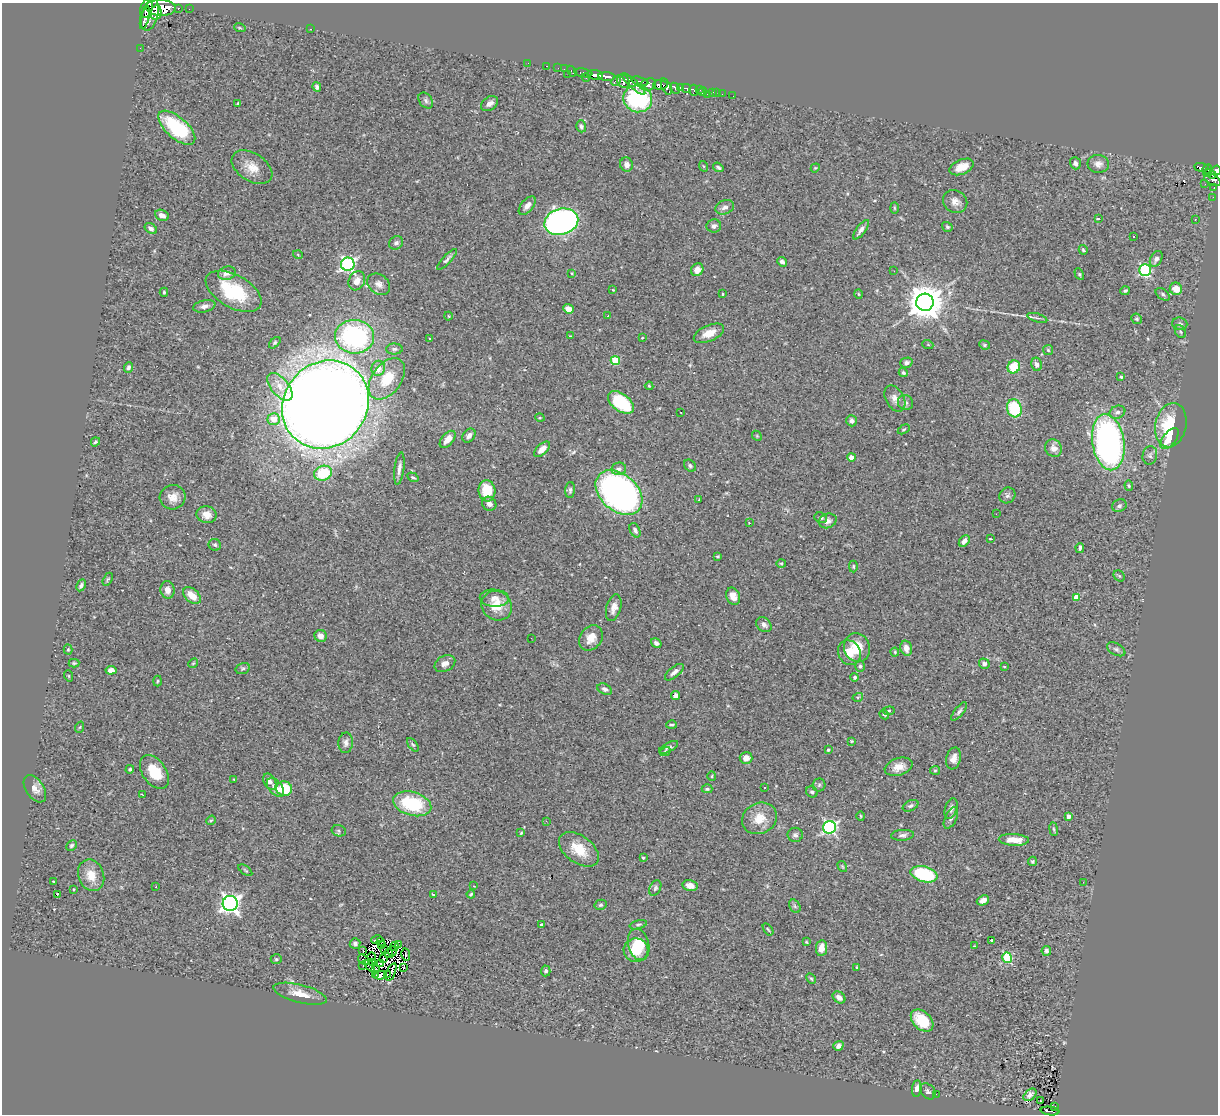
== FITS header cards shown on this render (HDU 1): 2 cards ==
NAXIS1  =                 1216
NAXIS2  =                 1112

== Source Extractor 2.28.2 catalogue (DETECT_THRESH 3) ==
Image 1216 x 1112 px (HDU 1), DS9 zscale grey, 1 PNG px = 1 image px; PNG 1220 x 1116 px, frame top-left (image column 1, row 1112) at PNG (2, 3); each listed source drawn as its Kron ellipse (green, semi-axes under 4 px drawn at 4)
Background 0.607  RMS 0.047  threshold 0.141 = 3 sigma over >= 5 px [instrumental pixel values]
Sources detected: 341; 12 with non-positive FLUX_AUTO (blend fragments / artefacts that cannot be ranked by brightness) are neither listed nor drawn; the other 329 listed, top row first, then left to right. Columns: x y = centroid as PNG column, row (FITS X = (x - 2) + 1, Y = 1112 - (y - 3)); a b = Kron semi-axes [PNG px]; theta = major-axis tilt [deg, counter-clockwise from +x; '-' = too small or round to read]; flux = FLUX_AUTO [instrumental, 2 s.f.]
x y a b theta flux
146 8 10 6 70 820
161 8 15 8 -2 2400
178 8 3 3 - 45
189 9 2 2 - 4.4
156 12 7 5 78 860
150 15 16 8 74 830
145 18 12 4 75 280
240 28 6 3 -18 3.5
310 29 3 2 - 46
140 48 2 2 - 5.9
528 63 3 2 - 3.3
547 66 3 2 - 12
558 68 2 2 - 6.4
564 69 2 2 - 13
572 71 6 2 -57 11
583 73 9 3 -9 49
568 74 3 2 - 18
595 75 8 4 -7 580
586 77 4 3 - 8
607 77 8 4 -4 1000
616 81 5 4 - 180
623 81 7 6 - 420
640 81 8 3 -14 240
633 84 15 4 -42 280
648 85 8 6 20 610
660 85 7 5 -1 1300
317 87 5 4 - 7.9
666 87 9 4 -65 570
675 88 6 4 -64 350
680 88 4 4 - 3000
686 88 5 4 - 440
694 90 5 4 - 170
700 90 3 2 - 23
703 92 4 3 - 25
712 92 3 3 - 25
716 93 2 2 - 2.1
707 94 2 2 - 11
722 94 2 2 - 7.8
733 96 3 2 - 5.5
638 99 14 13 - 350
426 100 9 6 -53 8.9
238 103 4 4 - 6.3
490 104 9 6 34 16
581 126 6 5 - 7.4
177 128 23 10 -41 230
1075 163 6 5 - 10
1098 164 11 9 -2 19
627 165 7 6 - 14
703 166 5 3 - 2.6
252 167 22 14 -33 49
718 167 5 3 - 6.3
962 167 13 7 23 37
1201 167 7 4 -7 110
815 168 5 3 - 2.8
1207 169 5 3 - 87
1216 171 5 4 - 300
1208 173 4 3 - 58
1212 175 4 3 - 120
1212 180 9 5 -26 170
1205 184 2 2 - 8.9
1214 188 3 2 - 7.9
1213 197 2 2 - 3.4
955 201 12 11 - 22
527 206 11 6 49 18
725 207 9 6 22 14
894 208 5 3 - 3.2
162 215 7 5 -25 20
1098 219 3 3 - 4.8
1195 220 2 2 - 2.8
561 222 17 13 15 1200
714 226 7 6 - 10
947 227 5 4 - 5.5
151 229 7 4 -34 10
861 230 11 4 54 14
1134 237 3 3 - 4.7
396 243 7 6 - 9.6
1083 250 5 3 - 4.4
298 255 5 3 - 2.3
447 259 14 4 46 9
1156 259 8 5 62 15
782 262 5 4 - 11
348 264 7 6 - 780
697 270 6 5 - 26
1145 270 6 5 - 420
894 271 2 2 - 2.3
227 273 9 6 17 21
572 273 3 2 - 3.1
1079 274 6 4 -61 4.3
357 281 10 8 63 25
379 284 12 9 -37 20
1176 289 6 6 - 44
613 290 3 2 - 2.1
234 291 30 16 -29 210
1125 291 5 4 - 5.6
164 292 4 4 - 4.2
723 294 3 3 - 3.7
858 294 5 3 - 2.7
1163 294 8 5 -38 7.6
925 302 9 8 - 7200
204 306 11 6 12 13
568 309 5 4 - 24
449 316 4 3 - 2.5
608 316 3 2 - 5.1
1037 318 10 3 -16 7.4
1137 319 5 5 - 5.4
1180 324 7 6 - 7.5
1180 332 7 5 -57 5.7
709 333 16 8 23 40
570 336 3 2 - 2.3
355 337 19 16 -5 500
642 338 4 2 - 2.1
430 339 3 2 - 3
275 343 7 4 46 4.7
928 345 5 3 - 2.7
984 345 5 4 - 4.4
394 349 8 5 1 8.2
1048 350 5 5 - 4
615 360 4 4 - 130
906 363 6 5 - 12
1036 364 7 5 -79 10
128 367 5 4 - 7.7
1014 367 6 6 - 84
378 368 7 7 - 27
903 373 4 4 - 5.7
1121 377 3 3 - 5.5
387 379 23 14 54 89
649 386 4 3 - 3.1
280 387 16 9 -49 33
895 398 14 9 -61 22
621 402 15 8 -37 180
905 403 8 7 - 11
325 404 46 41 49 9700
1014 408 9 7 -73 170
681 412 3 2 - 3.8
1117 412 8 6 22 11
540 418 5 3 - 2.9
274 419 6 6 - 47
851 421 5 5 - 8.4
1171 425 22 15 78 160
904 429 6 3 29 3.6
469 436 8 6 51 14
757 436 5 4 - 3.2
1170 438 12 6 51 46
448 439 10 6 48 32
95 442 5 3 - 4.5
1108 442 28 16 -81 1000
1053 448 9 8 - 23
542 449 10 5 43 28
1150 455 9 7 78 9.7
851 457 4 4 - 24
690 466 6 5 - 6.4
399 468 16 4 83 16
619 469 7 6 - 11
323 473 9 7 20 130
413 477 6 3 -32 4.5
1129 486 5 4 - 3.9
570 490 8 5 86 8.2
487 491 10 8 -85 87
619 493 27 18 -42 1700
1007 495 8 7 - 9.7
173 497 13 12 - 29
699 500 3 2 - 4.3
489 504 7 6 - 15
1119 506 7 6 - 7.5
996 514 3 2 - 3.1
207 515 10 8 -11 29
821 518 6 5 - 6.1
828 521 9 7 22 13
749 523 3 2 - 2.9
635 530 7 5 -64 11
990 539 3 2 - 2.4
964 541 6 4 49 13
215 545 6 5 - 6.6
1080 548 5 3 - 7.1
717 556 4 3 - 3.7
781 563 5 3 - 3.6
853 566 6 4 -89 4.4
1119 576 6 5 - 4.1
108 579 7 4 60 4
81 585 6 4 62 7.6
168 590 8 7 - 22
192 596 10 6 -40 44
733 596 9 6 -68 27
1076 597 4 4 - 40
494 598 14 8 -3 24
497 606 16 14 -38 58
614 608 14 7 74 22
764 625 8 6 -43 12
321 636 6 6 - 21
531 638 2 2 - 8.6
591 638 13 10 53 36
656 643 6 4 -33 8.8
857 648 14 13 - 69
906 648 8 5 -75 24
1116 649 10 6 -29 9.3
68 650 5 4 - 3.5
895 652 4 4 - 3.2
849 653 13 11 -61 46
74 663 5 3 - 3.6
193 663 5 4 - 4
445 664 11 7 28 19
984 664 5 5 - 11
860 666 5 5 - 5.1
1004 667 4 2 - 2.7
243 668 7 5 16 5.6
111 670 5 4 - 19
674 672 11 5 39 14
69 676 6 3 -71 3.2
855 677 4 4 - 6.6
157 681 5 3 - 3.3
605 689 7 5 -27 9.2
676 695 4 4 - 13
858 697 5 3 - 4.1
889 711 6 4 8 4
959 711 11 4 52 9
884 715 5 3 - 4.3
672 725 5 3 - 5.6
80 727 6 3 70 3.2
851 741 3 3 - 2.7
346 743 10 7 87 13
413 745 8 4 -54 5.1
669 747 10 4 28 8.8
828 750 4 3 - 4.3
665 752 5 4 - 4
746 758 6 6 - 24
953 758 11 7 74 22
899 767 14 8 18 33
130 769 4 4 - 5
935 770 5 4 - 4.2
154 772 19 12 -55 84
712 776 5 3 - 3
234 780 3 3 - 2.6
270 781 8 5 -59 13
819 785 6 6 - 6.5
275 787 11 6 -50 25
764 787 3 2 - 3.2
35 789 15 9 -56 22
284 789 8 7 - 100
707 789 5 4 - 5.7
812 792 6 5 - 6.7
142 795 4 2 - 2.5
412 804 20 11 -16 190
910 806 8 5 25 8.7
951 809 10 6 72 13
861 816 5 3 - 2.8
1069 816 4 4 - 24
759 818 18 15 27 59
951 818 11 6 64 9.9
211 820 5 4 - 4.1
546 821 3 2 - 10
830 827 6 6 - 580
1054 829 7 3 -81 4.2
339 831 7 5 -14 6.8
521 833 4 3 - 3.1
795 835 7 7 - 8.9
903 835 11 5 3 10
1014 840 15 6 -3 38
71 846 6 4 46 6
579 849 22 13 -36 79
643 858 3 3 - 3.8
1032 861 5 4 - 4.3
842 866 6 3 -59 3.2
245 870 8 3 -35 4.2
924 874 14 7 -15 230
91 875 16 13 -71 45
54 881 3 2 - 2.3
1083 882 3 2 - 4.2
690 885 7 5 -12 21
474 886 3 2 - 2
156 887 2 2 - 2.5
655 888 8 5 63 6.8
74 889 3 2 - 3.1
471 894 4 3 - 4.7
57 895 3 2 - 27
433 895 3 3 - 3.1
983 900 6 5 - 16
230 903 7 7 - 1400
601 905 6 5 - 5.9
795 906 7 5 -59 6
541 924 3 3 - 3.7
638 925 9 4 14 6.1
768 929 7 3 -56 3.5
377 940 6 2 16 4.9
992 940 4 3 - 9.5
380 941 3 2 - 5.4
806 942 4 3 - 2.8
355 943 5 5 - 6.9
382 944 2 2 - 3.1
639 944 16 10 -76 73
398 945 2 2 - 3.7
974 946 4 2 - 1.9
394 947 4 2 - 1.5
821 948 8 5 83 30
385 949 2 2 - 1.4
363 950 3 2 - 1.2
636 950 12 11 - 86
392 951 5 2 - 2.4
1046 951 5 4 - 8.4
389 953 4 2 - 9.2
406 955 6 2 -81 5.4
372 956 4 2 - 1.7
384 958 3 2 - 6.5
1007 958 5 5 - 220
276 959 5 4 - 5.1
363 960 6 3 -37 6.1
373 963 2 2 - 0.85
381 964 3 2 - 7.2
362 965 3 2 - 5
370 966 6 3 -49 1.3
404 967 3 2 - 11
857 967 4 2 - 2.4
376 969 3 2 - 1.8
546 971 5 5 - 7.2
391 972 9 2 68 6.2
375 974 3 2 - 0.57
387 974 3 2 - 1.1
380 975 6 4 7 5.3
811 979 5 4 - 4.3
300 994 27 9 -14 44
839 997 7 5 -38 18
922 1021 13 8 -43 98
838 1046 5 4 - 11
917 1089 8 4 82 13
928 1091 9 6 -46 8.4
936 1094 2 2 - 6.2
1030 1095 7 5 42 14
1040 1101 3 2 - 3.9
1055 1106 4 3 - 9.8
1050 1111 9 4 -7 31
At the frame edge (FLAGS 8, measured only in part): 1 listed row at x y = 1216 171
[12 non-positive-flux detections neither listed nor drawn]